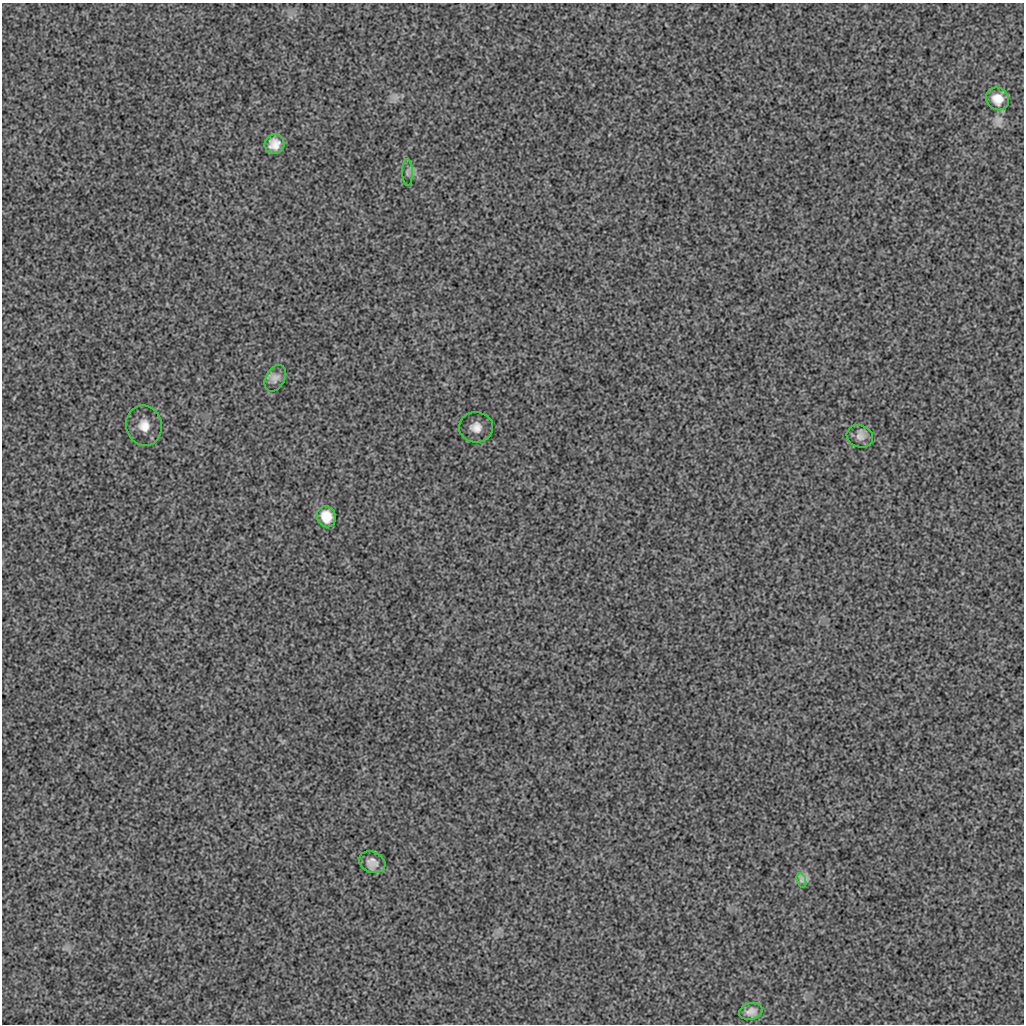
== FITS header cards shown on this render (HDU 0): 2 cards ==
NAXIS1  =                 1022 / length of data axis 1
NAXIS2  =                 1022 / length of data axis 2

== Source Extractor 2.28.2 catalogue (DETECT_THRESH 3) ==
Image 1022 x 1022 px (HDU 0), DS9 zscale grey, 1 PNG px = 1 image px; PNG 1026 x 1026 px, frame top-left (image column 1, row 1022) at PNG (2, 3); each listed source drawn as its Kron ellipse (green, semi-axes under 4 px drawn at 4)
Background 150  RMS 3.2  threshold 9.68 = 3 sigma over >= 5 px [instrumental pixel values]
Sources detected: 11; all 11 listed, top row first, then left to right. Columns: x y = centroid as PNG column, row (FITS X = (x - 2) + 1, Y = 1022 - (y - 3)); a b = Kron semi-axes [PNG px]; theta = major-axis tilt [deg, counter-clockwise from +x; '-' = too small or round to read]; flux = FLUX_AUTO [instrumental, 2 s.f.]
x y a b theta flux
998 99 12 11 - 2300
274 144 10 9 - 2100
407 172 13 5 -89 840
275 378 14 9 62 1100
144 426 20 18 -77 4200
476 427 17 15 -2 2600
860 436 13 11 -20 970
326 517 11 9 -71 2700
372 862 13 10 -24 1400
801 880 7 4 -72 550
751 1011 12 8 15 1300